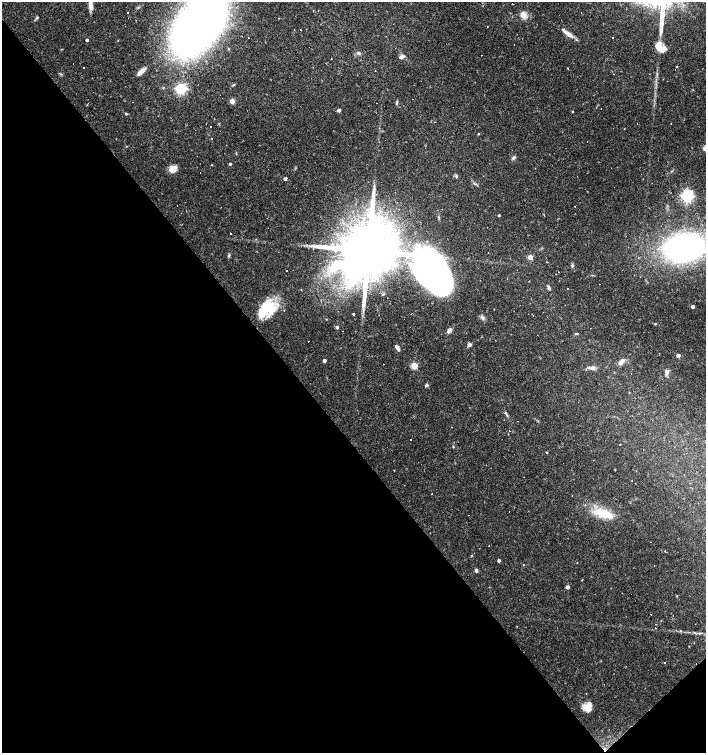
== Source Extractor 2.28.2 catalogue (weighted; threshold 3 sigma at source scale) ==
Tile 14 of 4 x 4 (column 2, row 4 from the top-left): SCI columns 1616-3022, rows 1-1502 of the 5979 x 6011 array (HDU 1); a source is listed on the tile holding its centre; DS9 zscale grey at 2 x 2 block average (1 PNG px = mean of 2 x 2 image px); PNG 708 x 755 px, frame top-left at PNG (2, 2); no overlay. Shown black and unused: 43% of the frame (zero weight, under 3 of 4 exposures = <1% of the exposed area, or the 3 px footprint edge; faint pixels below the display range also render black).
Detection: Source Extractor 2.28.2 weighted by HDU 2 'WHT'; one run over the whole footprint, this tile lists its part. Background 0.0165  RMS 0.0016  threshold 0.0072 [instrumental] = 3 sigma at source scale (4.5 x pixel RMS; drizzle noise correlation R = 1.50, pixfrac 1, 0.0396/0.0396 arcsec/px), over >= 5 px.
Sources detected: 146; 54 cosmic-ray / hot-pixel residue — not listed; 6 inside a brighter listed object's ellipse — not listed separately; the other 86 listed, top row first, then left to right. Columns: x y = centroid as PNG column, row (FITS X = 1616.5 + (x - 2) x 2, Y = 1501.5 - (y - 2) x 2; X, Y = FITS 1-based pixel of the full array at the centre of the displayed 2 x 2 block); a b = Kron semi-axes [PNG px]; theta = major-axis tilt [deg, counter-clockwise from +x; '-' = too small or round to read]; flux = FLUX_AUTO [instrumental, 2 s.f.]
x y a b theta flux
512 4 2 2 - 0.87
659 7 3 3 - 0.56
128 12 2 2 - 0.23
581 12 2 2 - 0.39
524 15 3 3 - 15
37 18 5 3 - 0.43
199 23 34 19 51 580
567 33 18 4 -36 3.1
87 40 2 2 - 1.1
660 47 15 9 -41 5
228 49 2 2 - 0.28
358 53 6 3 12 0.72
401 57 5 3 - 1.8
676 66 3 2 - 0.19
84 67 2 2 - 0.39
568 68 2 2 - 0.6
141 71 11 4 43 2.3
233 85 4 2 - 0.37
181 89 4 4 - 64
93 92 2 2 - 0.34
232 101 3 3 - 5.7
396 103 6 3 87 0.56
601 109 2 2 - 0.27
339 110 3 3 - 1.6
572 111 3 2 - 0.29
126 113 2 2 - 1.2
210 126 2 2 - 0.35
479 134 3 2 - 0.27
211 139 2 2 - 0.56
513 158 6 4 48 0.75
230 164 2 2 - 0.7
211 165 2 2 - 0.21
173 169 8 6 31 3.8
456 176 4 3 - 0.6
285 179 3 2 - 1.1
687 196 4 4 - 88
221 207 2 2 - 0.34
499 215 2 2 - 0.56
684 247 24 17 7 140
368 251 15 11 -61 5800
488 252 2 2 - 0.5
229 255 4 3 - 0.49
530 257 3 3 - 6.5
638 257 2 2 - 0.33
342 262 9 5 -2 3.9
572 265 5 3 - 0.65
287 270 2 2 - 3.7
435 270 71 30 -41 180
558 272 2 2 - 0.56
640 277 2 2 - 0.31
549 287 6 3 -70 0.84
568 289 2 2 - 0.44
693 306 3 2 - 2.1
266 309 25 16 35 15
353 314 2 2 - 0.45
326 319 3 2 - 0.19
655 324 3 2 - 0.22
337 327 4 3 - 0.66
449 330 7 4 47 1.5
575 333 2 2 - 0.29
469 345 3 3 - 1.8
397 348 8 3 -61 1.3
678 355 3 3 - 2.4
324 361 2 2 - 1.6
622 361 8 5 43 1.9
414 366 3 3 - 13
592 368 7 5 13 1.4
667 372 7 4 74 1.5
631 373 2 2 - 0.37
427 385 5 4 - 0.7
507 415 4 3 - 0.48
620 444 2 2 - 1
453 447 3 3 - 0.28
643 450 2 2 - 0.58
546 452 3 2 - 0.28
615 470 2 2 - 0.16
632 481 2 2 - 0.18
604 514 30 11 -17 11
471 555 3 2 - 0.28
499 560 3 2 - 1
476 570 4 3 - 0.95
568 587 3 3 - 1.4
677 596 3 2 - 0.23
680 631 3 2 - 0.52
689 646 2 2 - 0.14
587 707 11 8 -45 3.7
Isophote crosses this tile's border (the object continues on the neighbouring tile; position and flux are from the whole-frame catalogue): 2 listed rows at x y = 199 23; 684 247
Diffuse or blended objects may show on this block-average render without a row.